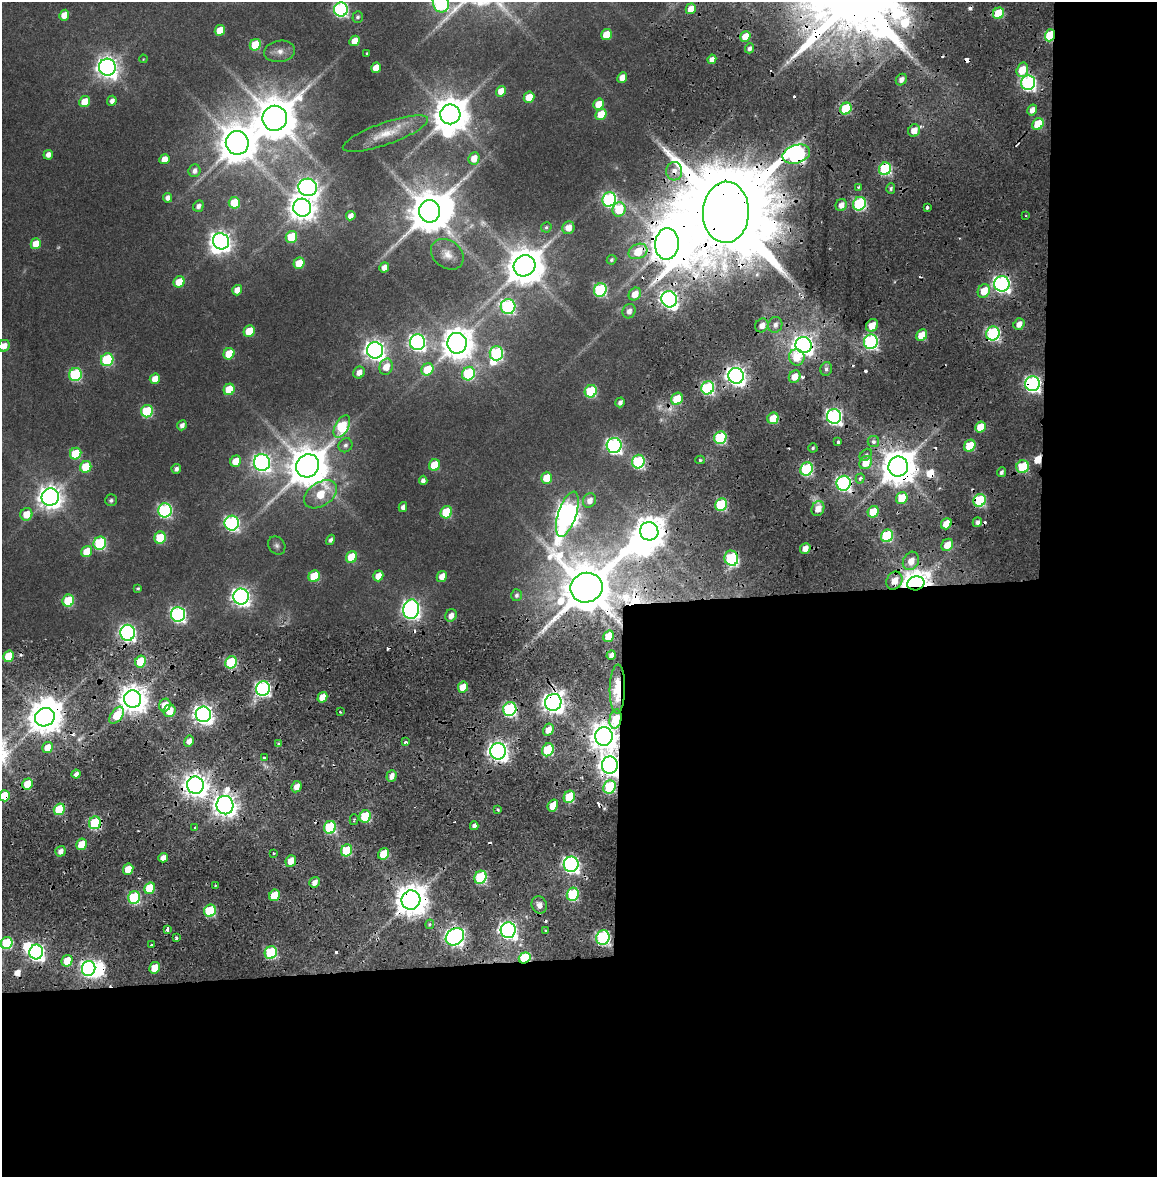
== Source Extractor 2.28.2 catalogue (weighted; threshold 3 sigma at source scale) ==
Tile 16 of 4 x 4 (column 4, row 4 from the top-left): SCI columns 3477-4631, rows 75-1249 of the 4634 x 4850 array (HDU 1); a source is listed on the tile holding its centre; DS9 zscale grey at full resolution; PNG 1159 x 1179 px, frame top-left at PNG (2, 2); each listed source drawn as its Kron ellipse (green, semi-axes under 4 px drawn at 4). Shown black and unused: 37% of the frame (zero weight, under 2 of 4 exposures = <1% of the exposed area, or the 3 px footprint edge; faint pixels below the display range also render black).
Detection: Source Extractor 2.28.2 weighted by HDU 2 'WHT'; one run over the whole footprint, this tile lists its part. Background 0.0247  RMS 0.0043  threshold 0.0193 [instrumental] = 3 sigma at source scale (4.5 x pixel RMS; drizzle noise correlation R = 1.50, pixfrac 1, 0.0396/0.0396 arcsec/px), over >= 5 px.
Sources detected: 305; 4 too faint to see at this stretch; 8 inside a brighter object's white glare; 24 cosmic-ray / hot-pixel residue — neither listed nor drawn; the other 269 listed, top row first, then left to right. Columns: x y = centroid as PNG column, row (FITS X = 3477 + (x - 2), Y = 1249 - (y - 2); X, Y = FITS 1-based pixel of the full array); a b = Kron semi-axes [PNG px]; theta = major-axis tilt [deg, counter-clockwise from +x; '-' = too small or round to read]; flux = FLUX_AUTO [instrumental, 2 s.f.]
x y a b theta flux
441 2 10 8 -78 81
691 9 5 5 - 5.6
341 10 7 7 - 92
998 13 6 5 - 20
64 15 5 5 - 5.4
358 17 6 5 - 0.85
220 30 5 5 - 9
606 35 6 5 - 11
1050 35 6 5 - 28
745 37 5 5 - 8.6
355 41 5 5 - 6.4
255 45 6 5 - 17
749 48 5 4 - 1.6
280 51 15 10 8 3.6
367 53 3 3 - 0.44
143 59 4 3 - 0.3
712 59 5 4 - 3.3
107 67 8 8 - 320
376 68 5 5 - 6.5
1022 70 7 5 73 10
622 78 5 4 - 4.6
901 80 6 5 - 2.5
1028 83 7 7 - 110
501 91 5 5 - 5.4
529 97 6 5 - 8.3
112 101 5 4 - 2.2
85 102 6 5 - 9.3
599 104 6 5 - 9.7
846 109 6 5 - 24
1032 110 6 4 60 3.1
450 114 10 10 - 1200
601 114 6 5 - 11
275 118 12 12 - 1900
1038 124 6 5 - 19
914 131 6 5 - 5.1
385 134 45 11 19 9.6
237 143 12 11 - 1400
796 154 14 9 16 150
48 155 5 4 - 2.6
474 158 6 5 - 5.5
164 159 5 4 - 4.5
885 169 6 6 - 45
194 171 6 6 - 2.1
674 171 9 8 - 3.7
308 187 9 8 - 240
858 187 4 3 - 1
891 188 5 4 - 0.89
168 198 5 4 - 2.1
609 199 7 6 - 85
234 203 6 5 - 14
859 204 7 6 - 56
841 205 6 5 - 3.7
198 206 6 5 - 2
927 207 3 3 - 4.7
302 208 9 9 - 560
619 209 7 6 - 18
429 211 11 10 - 1900
726 212 30 23 88 13000
351 216 5 4 - 2.9
1026 216 3 2 - 0.41
546 227 5 5 - 0.68
568 228 6 6 - 4
291 237 6 5 - 19
221 241 8 8 - 300
36 244 5 5 - 8.1
667 244 16 12 86 1200
638 251 10 7 25 14
447 254 18 13 -39 4.8
611 260 5 4 - 0.87
299 263 6 5 - 11
524 266 11 10 - 1400
384 267 5 4 - 3.1
179 282 6 5 - 9.8
1002 284 7 7 - 160
237 290 5 5 - 4.3
600 290 7 6 - 58
984 291 7 6 - 9.2
635 294 7 5 50 5.7
669 299 8 7 - 190
508 306 7 7 - 80
629 311 7 6 - 2.4
1019 324 6 5 - 3.5
762 325 7 6 - 3.4
775 325 8 7 - 2.1
872 325 6 5 - 6.6
249 331 6 5 - 12
993 333 7 6 - 69
922 335 6 5 - 11
417 342 8 7 - 150
871 342 7 6 - 94
457 343 10 10 - 840
803 345 8 8 - 250
4 346 6 5 - 4
375 350 8 8 - 290
496 353 7 6 - 54
229 354 6 5 - 12
797 357 8 8 - 10
107 360 6 6 - 38
386 367 8 6 76 6.2
427 369 6 5 - 13
826 369 7 5 78 1.4
359 372 6 5 - 3.5
75 374 6 6 - 45
468 374 7 6 - 41
736 376 8 7 - 260
795 377 6 5 - 5.5
155 379 5 5 - 5.5
1033 384 7 7 - 140
708 388 7 6 - 61
229 389 6 5 - 15
591 391 6 6 - 32
677 399 6 5 - 15
620 402 5 4 - 1.8
147 411 6 6 - 32
834 416 7 7 - 130
773 418 6 5 - 9.2
182 425 5 4 - 2.2
342 426 12 6 60 35
980 427 6 5 - 9.1
720 438 6 6 - 43
838 442 3 3 - 1.5
873 442 6 5 - 1.8
345 445 7 6 - 1.5
614 445 7 7 - 130
970 446 6 5 - 17
813 448 4 4 - 0.72
76 454 6 5 - 18
866 455 7 5 44 1.2
700 460 4 4 - 0.7
235 461 6 5 - 7.6
638 462 7 6 - 51
262 463 8 8 - 190
866 463 7 5 57 9.5
434 465 6 5 - 15
307 466 12 11 - 1600
86 467 6 5 - 14
898 467 10 10 - 1200
1023 467 6 6 - 26
176 469 5 4 - 1.6
807 469 7 6 - 48
1001 472 5 4 - 1.3
547 478 6 5 - 9.2
860 479 5 4 - 1.1
423 480 4 4 - 2
844 483 7 7 - 97
321 494 18 11 34 17
50 497 9 8 - 440
902 498 6 5 - 13
111 500 6 6 - 0.96
589 500 7 6 - 3.3
980 500 6 6 - 44
721 505 6 5 - 30
403 507 5 4 - 2.2
818 509 8 6 65 5.3
165 510 7 6 - 80
446 512 6 5 - 24
873 512 6 5 - 13
26 514 6 6 - 7.4
567 514 23 9 72 400
977 522 5 4 - 1.6
232 523 7 7 - 110
946 524 6 5 - 8.3
649 531 9 9 - 750
887 536 6 6 - 38
160 538 6 5 - 19
330 540 5 4 - 1.4
100 543 7 6 - 45
277 545 10 8 -53 1.5
947 545 6 5 - 6.5
805 548 6 5 - 4
87 551 6 5 - 9.8
352 557 6 5 - 16
731 558 7 7 - 43
911 561 9 7 62 5.7
314 576 6 5 - 19
378 576 5 5 - 4.9
442 576 6 5 - 4.1
894 581 9 7 60 6.5
916 583 8 7 - 630
138 588 3 3 - 0.65
586 588 16 14 18 2900
516 595 6 5 - 1.1
241 597 8 7 - 230
68 601 6 5 - 26
411 609 10 8 81 220
178 614 7 7 - 120
451 615 6 5 - 2.9
128 633 8 7 - 150
608 636 6 5 - 11
611 655 5 4 - 2.3
9 656 6 5 - 15
140 661 6 5 - 21
231 662 6 5 - 39
463 687 6 5 - 8.9
263 688 7 7 - 110
617 689 24 7 89 14
322 697 5 4 - 6.4
133 699 9 8 - 670
553 702 8 8 - 340
165 705 6 5 - 7
510 709 7 6 - 60
170 711 6 5 - 8.4
340 712 3 2 - 0.53
203 714 8 7 - 280
117 715 10 5 54 14
45 717 10 9 - 940
615 719 10 6 79 13
548 730 6 5 - 5.2
604 736 9 9 - 600
189 741 6 4 59 3
405 742 3 3 - 11
279 744 4 3 - 0.95
47 747 6 5 - 5.8
548 750 7 5 59 29
498 751 8 8 - 270
264 758 3 3 - 1.5
610 765 9 8 - 400
76 774 4 4 - 2.2
392 776 6 5 - 3.1
28 784 6 5 - 11
195 785 8 8 - 470
296 787 6 5 - 3.8
610 787 7 6 - 36
4 796 6 5 - 14
569 797 6 5 - 19
225 805 9 8 - 410
553 805 6 5 - 10
59 809 6 5 - 23
498 810 4 3 - 0.63
365 816 6 5 - 29
354 820 5 3 - 0.69
95 823 6 6 - 44
474 826 4 4 - 1.9
330 827 6 6 - 36
195 828 3 3 - 0.98
82 844 6 5 - 11
347 850 6 5 - 25
61 851 5 5 - 2.7
274 853 3 3 - 1.1
384 854 6 5 - 14
163 858 5 4 - 3.5
291 861 6 5 - 5.9
571 864 8 7 - 170
128 869 6 5 - 9.1
481 877 7 6 - 42
314 882 6 5 - 3.2
215 885 3 2 - 0.47
150 888 6 5 - 17
573 894 7 6 - 38
274 895 6 5 - 15
134 897 6 6 - 41
411 900 10 9 - 920
539 905 9 7 -65 2.9
210 911 6 5 - 31
430 924 5 4 - 1.2
167 930 4 3 - 4
508 930 8 7 - 200
545 931 3 2 - 0.66
455 937 10 8 39 190
603 937 7 6 - 78
176 938 3 3 - 1.6
7 943 6 5 - 31
151 945 3 3 - 0.87
36 952 7 7 - 170
271 952 6 6 - 40
525 958 6 5 - 36
67 961 6 5 - 9.7
89 968 7 6 - 130
155 968 6 5 - 9.1
Overlapping masked pixels (flux is a lower limit): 45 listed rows (the first 20) at x y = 1050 35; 846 109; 796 154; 885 169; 674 171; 859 204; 726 212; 667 244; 638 251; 1002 284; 669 299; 993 333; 803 345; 736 376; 1033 384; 677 399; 866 455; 898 467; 844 483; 980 500
Isophote crosses this tile's border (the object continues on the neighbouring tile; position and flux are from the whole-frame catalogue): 4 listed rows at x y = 441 2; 341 10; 4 346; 4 796